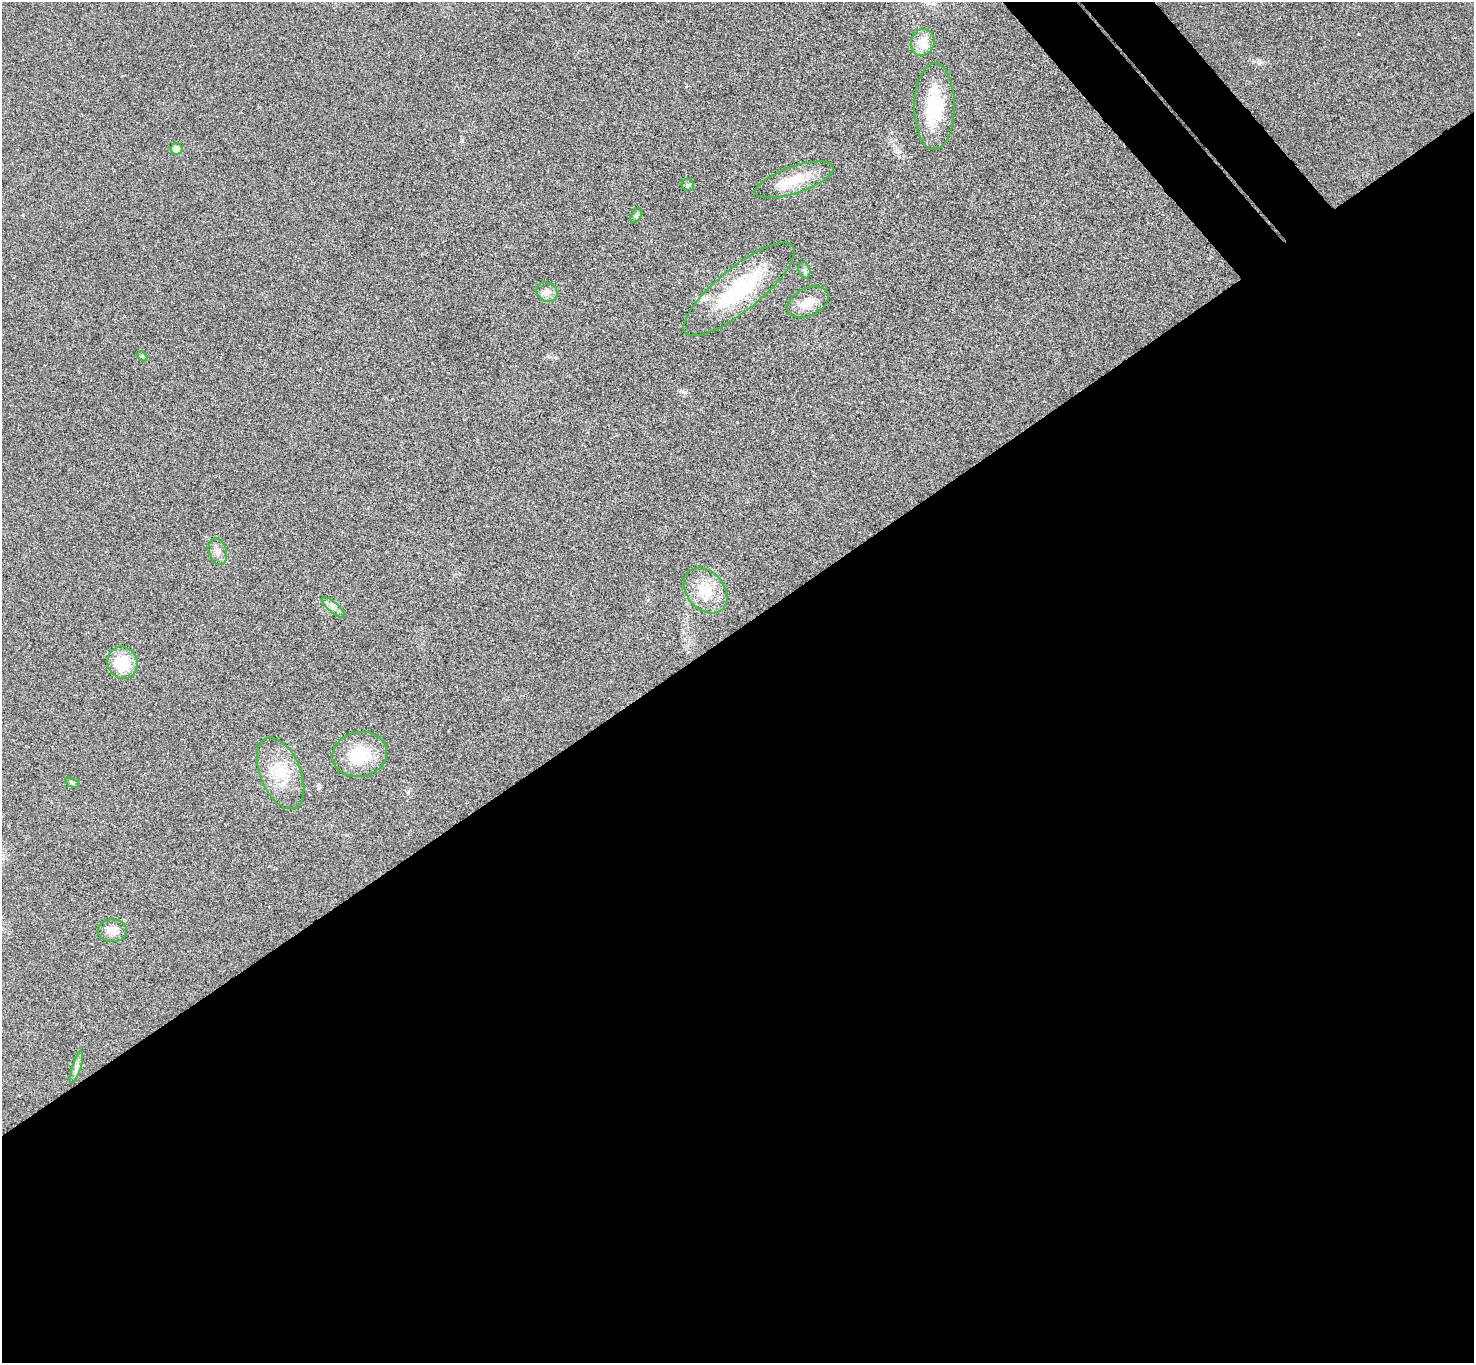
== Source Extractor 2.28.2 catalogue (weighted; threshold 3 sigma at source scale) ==
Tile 15 of 4 x 4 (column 3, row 4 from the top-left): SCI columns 2996-4467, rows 334-1694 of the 5987 x 5973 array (HDU 1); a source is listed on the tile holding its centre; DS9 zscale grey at full resolution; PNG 1476 x 1365 px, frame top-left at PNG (2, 2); each listed source drawn as its Kron ellipse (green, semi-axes under 4 px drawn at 4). Shown black and unused: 56% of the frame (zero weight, under 3 of 4 exposures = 6% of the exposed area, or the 3 px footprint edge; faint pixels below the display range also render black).
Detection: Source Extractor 2.28.2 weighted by HDU 2 'WHT'; one run over the whole footprint, this tile lists its part. Background 0.0245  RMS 0.0061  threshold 0.0275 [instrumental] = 3 sigma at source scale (4.5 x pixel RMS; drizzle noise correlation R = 1.50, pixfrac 1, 0.05/0.05 arcsec/px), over >= 5 px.
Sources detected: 21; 1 inside a brighter listed object's ellipse — not listed separately; the other 20 listed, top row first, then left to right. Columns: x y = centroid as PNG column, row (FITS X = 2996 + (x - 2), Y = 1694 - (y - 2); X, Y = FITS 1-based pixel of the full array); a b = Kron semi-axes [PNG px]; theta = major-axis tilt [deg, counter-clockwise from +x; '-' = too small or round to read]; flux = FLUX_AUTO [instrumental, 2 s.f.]
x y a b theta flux
923 42 13 11 72 8.6
934 106 43 20 89 34
177 149 6 5 - 5.7
794 180 41 13 19 16
688 185 6 5 - 1.1
636 216 8 5 58 1.2
804 270 8 5 -73 1.5
739 289 69 21 39 54
547 292 11 9 -31 3.6
808 302 22 14 26 9
142 356 5 4 - 0.81
218 552 13 9 -75 3.6
705 590 25 18 -49 16
333 607 14 5 -41 2.9
123 663 16 15 - 19
360 754 28 22 12 24
281 773 38 20 -67 23
72 783 7 4 -23 1
112 931 14 11 1 6.4
76 1067 17 4 73 2.8
Unlisted compact peaks at least as high as the median listed source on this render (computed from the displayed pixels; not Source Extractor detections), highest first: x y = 1358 34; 1260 62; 685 392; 462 141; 408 793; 648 600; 737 422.